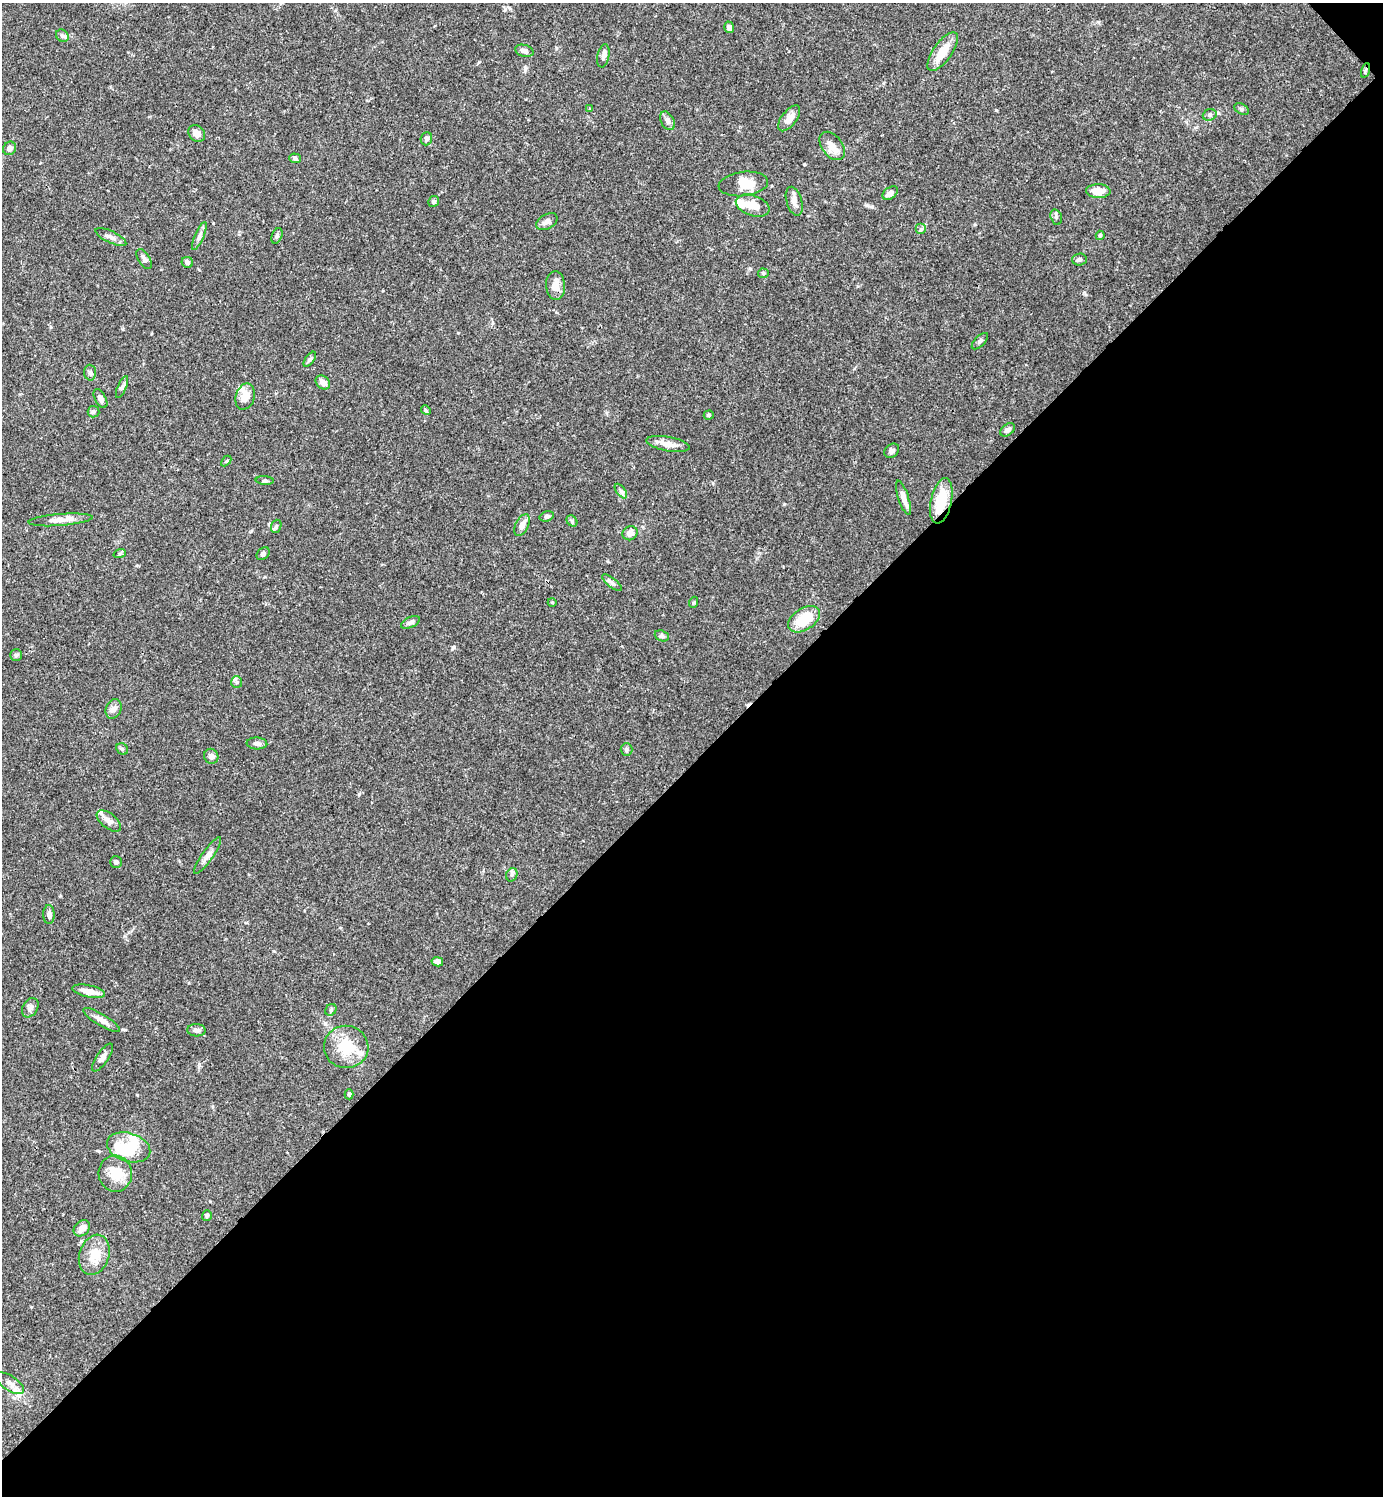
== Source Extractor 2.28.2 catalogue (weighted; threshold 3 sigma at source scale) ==
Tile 12 of 4 x 4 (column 4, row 3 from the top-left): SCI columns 4443-5823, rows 1495-2988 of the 5981 x 5981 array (HDU 1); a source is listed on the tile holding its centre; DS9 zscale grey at full resolution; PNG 1385 x 1498 px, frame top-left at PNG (2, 3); each listed source drawn as its Kron ellipse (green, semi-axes under 4 px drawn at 4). Shown black and unused: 49% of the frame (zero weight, under 3 of 4 exposures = <1% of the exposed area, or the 3 px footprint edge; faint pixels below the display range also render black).
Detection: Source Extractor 2.28.2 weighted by HDU 2 'WHT'; one run over the whole footprint, this tile lists its part. Background 0.066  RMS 0.0032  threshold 0.0144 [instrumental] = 3 sigma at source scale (4.5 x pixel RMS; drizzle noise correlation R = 1.50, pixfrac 1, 0.05/0.05 arcsec/px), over >= 5 px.
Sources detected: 102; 4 inside a brighter object's white glare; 1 cosmic-ray / hot-pixel residue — neither listed nor drawn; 4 inside a brighter listed object's ellipse — not listed separately; the other 93 listed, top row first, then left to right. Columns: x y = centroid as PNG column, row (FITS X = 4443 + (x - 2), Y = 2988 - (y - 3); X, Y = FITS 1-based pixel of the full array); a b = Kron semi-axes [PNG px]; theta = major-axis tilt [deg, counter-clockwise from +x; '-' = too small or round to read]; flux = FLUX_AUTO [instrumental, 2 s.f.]
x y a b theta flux
729 27 6 5 - 1.2
62 36 7 5 -45 0.72
524 51 9 6 -15 1.1
943 52 23 9 54 5.8
603 56 12 6 79 1.1
1365 70 7 3 71 0.46
590 108 3 2 - 0.3
1241 109 8 5 -28 0.64
1210 115 7 5 20 0.64
789 118 15 7 53 2.5
667 121 10 6 -60 1.1
197 133 9 7 -47 2
426 139 7 5 68 0.9
832 146 16 10 -52 3
9 148 7 6 - 1.4
295 158 6 5 - 0.77
743 184 25 12 7 5.5
1098 191 12 7 -2 3.8
890 193 8 5 38 1.6
434 201 5 5 - 0.62
794 201 15 7 -73 1.9
753 206 17 10 -19 4
1056 217 8 5 -74 0.73
547 222 11 7 29 1.6
921 229 5 5 - 0.54
1100 235 4 4 - 0.53
199 236 15 4 67 1.2
277 236 8 5 66 0.62
111 237 17 6 -25 1.5
144 259 11 6 -59 0.99
1079 259 7 6 - 0.94
187 262 6 5 - 0.88
763 273 5 4 - 0.48
556 285 14 9 -86 2.9
980 341 10 5 46 0.8
310 359 9 4 54 0.61
90 373 8 6 -87 0.77
323 382 8 6 -42 1.9
122 387 11 4 66 0.82
245 397 13 9 73 3.2
100 398 10 5 -62 1.3
426 410 5 4 - 0.44
93 412 6 6 - 0.61
709 415 5 4 - 0.52
1007 430 8 5 39 1.3
668 444 22 7 -10 2.8
892 451 8 6 37 0.95
226 461 6 3 45 0.35
265 481 9 3 -4 0.56
621 491 8 4 -53 0.75
903 498 18 5 -72 2.1
941 501 23 10 77 10
547 516 7 5 18 0.77
60 520 32 6 4 3
572 521 6 4 -49 0.53
522 525 12 6 63 2.6
276 526 7 5 70 0.51
630 533 8 7 - 2
120 553 6 4 20 0.48
263 554 7 5 43 0.8
612 583 12 4 -38 1
552 602 4 3 - 0.25
694 602 5 3 - 0.34
804 619 17 10 34 8.9
410 622 10 5 24 0.99
662 636 7 5 -20 0.64
16 655 6 6 - 0.62
237 682 6 5 - 0.58
114 709 10 7 67 1.5
257 743 10 6 -4 1.1
122 749 6 5 - 0.66
626 750 6 6 - 0.62
211 756 8 7 - 1.2
109 821 14 7 -38 2
207 856 22 5 55 1.9
116 862 6 5 - 0.89
512 875 7 5 70 0.71
49 915 9 5 -88 1.1
437 962 6 4 -11 1.3
89 991 17 6 -11 3.2
30 1008 10 7 58 1.4
331 1010 6 5 - 0.51
102 1020 21 5 -31 2.3
196 1030 9 6 -4 1.2
346 1047 22 21 - 9.2
103 1058 16 6 56 1.4
349 1094 5 4 - 0.5
129 1147 22 14 -17 7.2
115 1174 18 16 -87 6.1
207 1215 5 5 - 0.66
82 1228 9 7 44 2
94 1255 20 14 71 5.2
10 1383 16 7 -34 2.2
Overlapping masked pixels (flux is a lower limit): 2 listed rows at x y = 1365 70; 941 501
Unlisted compact peaks at least as high as the median listed source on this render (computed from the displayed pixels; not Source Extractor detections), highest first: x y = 454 647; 359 794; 996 110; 804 164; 199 1064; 1098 22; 479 62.